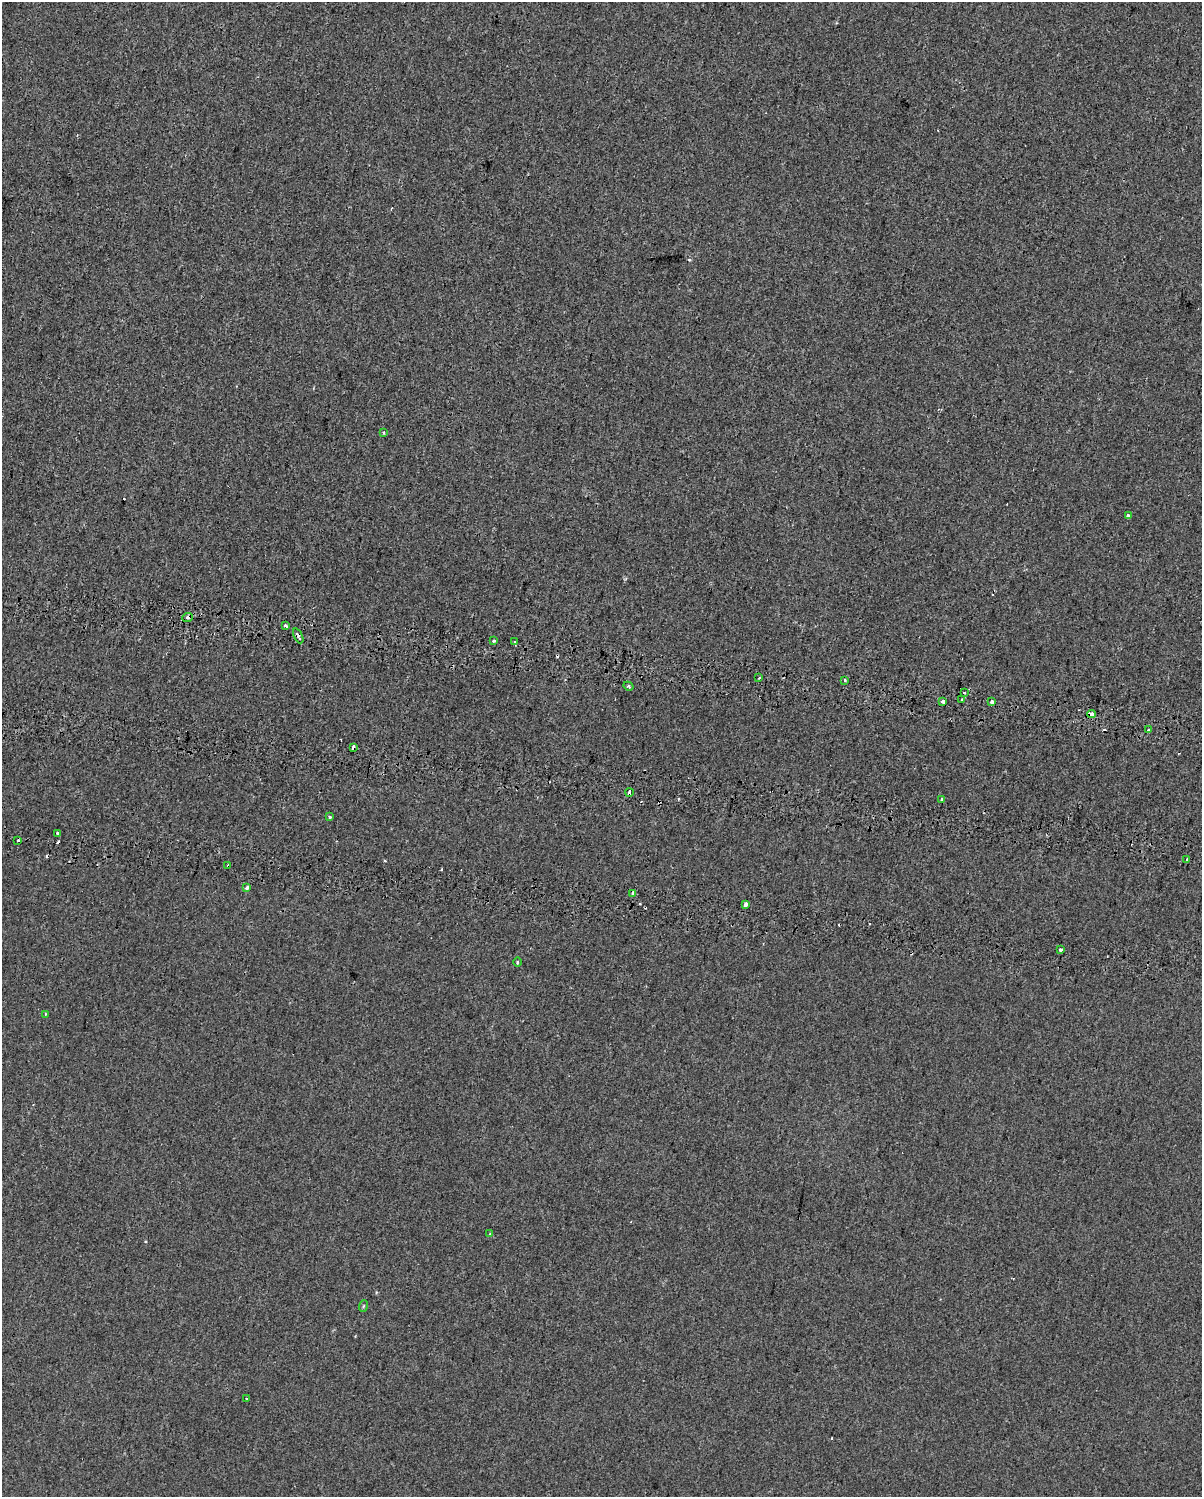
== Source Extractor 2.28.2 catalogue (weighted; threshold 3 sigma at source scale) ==
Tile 7 of 4 x 3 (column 3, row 2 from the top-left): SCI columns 2542-3741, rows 1877-3371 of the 5091 x 5303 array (HDU 1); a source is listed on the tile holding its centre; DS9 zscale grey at full resolution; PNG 1204 x 1499 px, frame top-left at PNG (2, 2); each listed source drawn as its Kron ellipse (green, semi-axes under 4 px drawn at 4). Shown black and unused: <1% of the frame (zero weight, under 2 of 3 exposures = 11% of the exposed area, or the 3 px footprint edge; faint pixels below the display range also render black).
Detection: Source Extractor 2.28.2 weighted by HDU 2 'WHT'; one run over the whole footprint, this tile lists its part. Background -0.00165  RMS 0.0067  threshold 0.03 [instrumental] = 3 sigma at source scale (4.5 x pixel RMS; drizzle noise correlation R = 1.50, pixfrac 1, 0.0396/0.0396 arcsec/px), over >= 5 px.
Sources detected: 47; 14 cosmic-ray / hot-pixel residue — neither listed nor drawn; the other 33 listed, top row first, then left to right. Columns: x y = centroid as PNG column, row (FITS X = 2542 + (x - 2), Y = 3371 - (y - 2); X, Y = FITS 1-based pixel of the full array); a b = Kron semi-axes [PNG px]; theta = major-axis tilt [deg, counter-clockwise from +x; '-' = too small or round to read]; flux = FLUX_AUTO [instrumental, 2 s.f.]
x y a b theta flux
384 432 4 3 - 0.78
1128 516 3 3 - 23
188 617 5 3 - 6.9
285 625 3 3 - 1.6
298 636 8 3 -65 1.7
494 640 3 3 - 1.7
515 642 3 3 - 1.6
759 678 4 3 - 0.87
844 680 3 3 - 2.1
628 686 5 3 - 0.8
964 693 3 2 - 1.2
961 700 3 3 - 2.1
943 701 4 3 - 7.7
992 702 3 3 - 20
1091 714 4 3 - 6.7
1148 730 3 3 - 2.4
353 747 4 3 - 10
629 792 4 3 - 15
941 799 4 3 - 0.78
330 816 3 3 - 1.1
57 834 3 3 - 3.3
18 841 3 3 - 2.5
1187 860 3 3 - 3.2
228 866 3 3 - 2.6
247 888 3 3 - 6.8
632 894 3 3 - 3.1
745 905 4 3 - 5.6
1060 949 3 3 - 3.3
517 962 5 3 - 0.66
45 1014 4 3 - 0.89
490 1234 3 3 - 1.1
363 1306 6 3 71 0.71
247 1399 3 2 - 0.68
Overlapping masked pixels (flux is a lower limit): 7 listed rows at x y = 188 617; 298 636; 992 702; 1091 714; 353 747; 629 792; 228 866